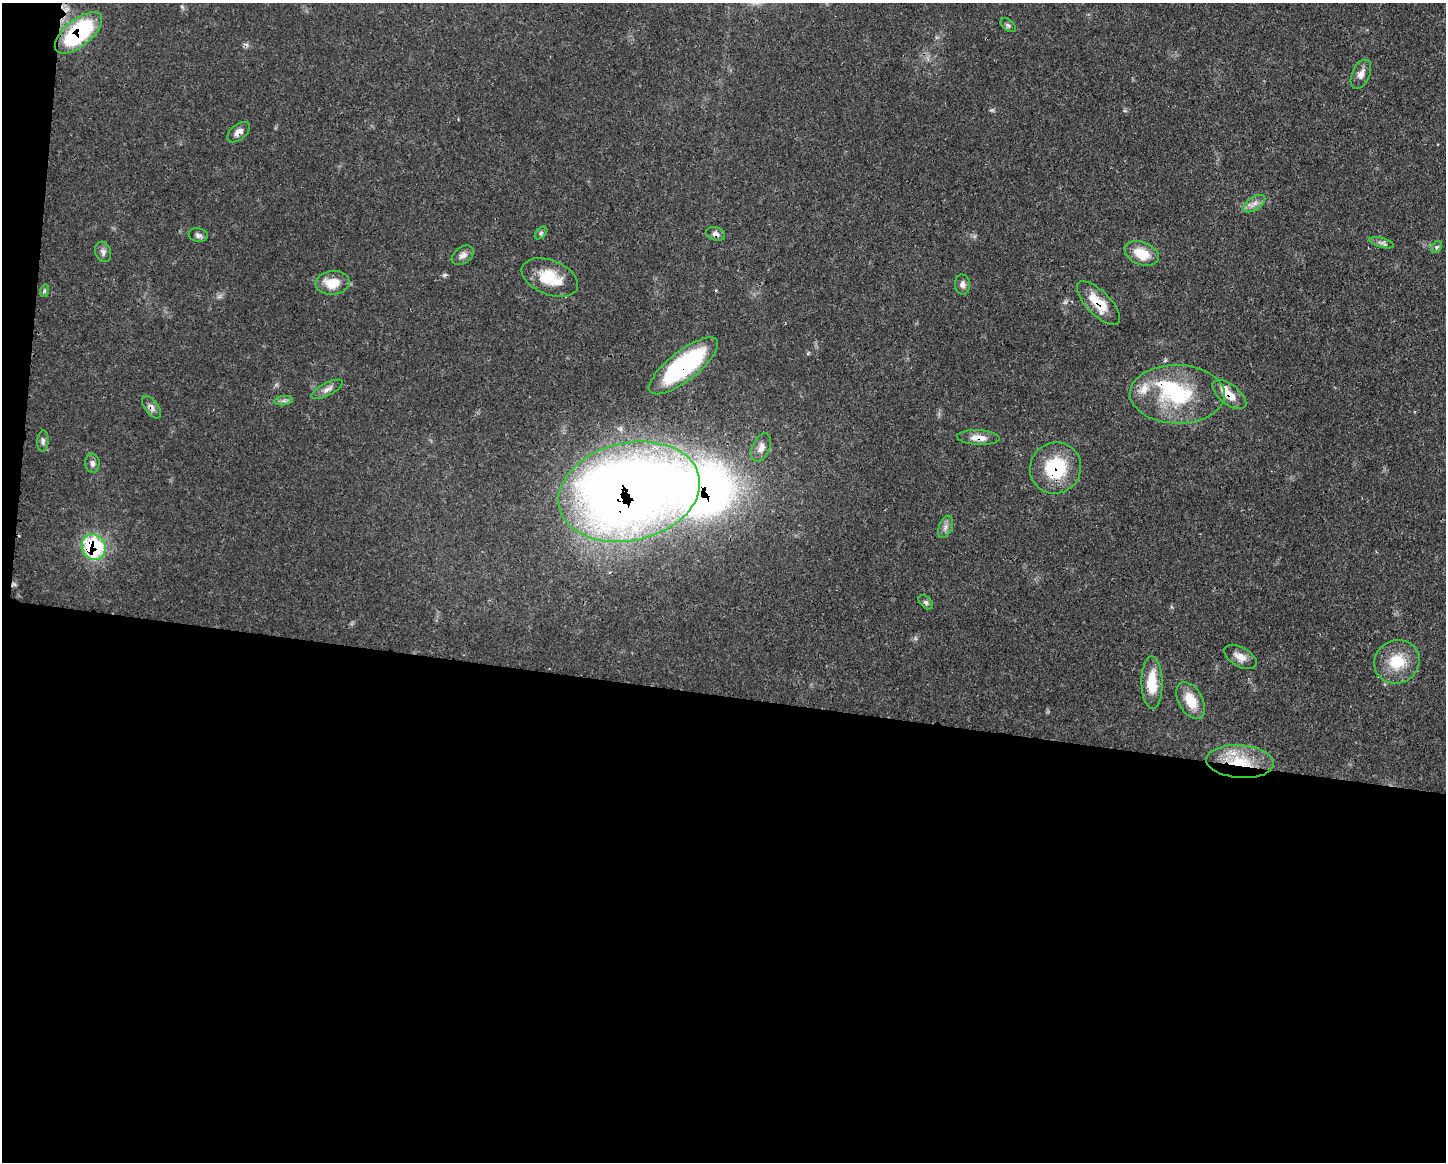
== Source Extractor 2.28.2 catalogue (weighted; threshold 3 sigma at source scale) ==
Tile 10 of 3 x 4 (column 1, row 4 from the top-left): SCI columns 118-1561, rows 1-1160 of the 4678 x 4645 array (HDU 1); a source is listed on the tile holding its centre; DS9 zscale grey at full resolution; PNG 1448 x 1164 px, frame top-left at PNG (2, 3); each listed source drawn as its Kron ellipse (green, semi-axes under 4 px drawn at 4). Shown black and unused: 41% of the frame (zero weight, under 3 of 4 exposures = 1% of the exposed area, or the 3 px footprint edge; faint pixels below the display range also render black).
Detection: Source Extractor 2.28.2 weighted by HDU 2 'WHT'; one run over the whole footprint, this tile lists its part. Background 0.0581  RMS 0.0033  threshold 0.015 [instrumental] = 3 sigma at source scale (4.5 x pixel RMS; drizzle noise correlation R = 1.50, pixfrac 1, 0.05/0.05 arcsec/px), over >= 5 px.
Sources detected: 43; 2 inside a brighter object's white glare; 1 cosmic-ray / hot-pixel residue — neither listed nor drawn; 2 inside a brighter listed object's ellipse — not listed separately; the other 38 listed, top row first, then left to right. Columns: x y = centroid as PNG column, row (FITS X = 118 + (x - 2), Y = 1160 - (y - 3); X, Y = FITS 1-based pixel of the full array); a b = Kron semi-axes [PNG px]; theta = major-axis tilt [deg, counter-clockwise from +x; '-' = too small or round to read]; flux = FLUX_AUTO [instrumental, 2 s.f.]
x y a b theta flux
1008 25 9 5 -38 0.83
78 33 28 13 39 36
1361 74 15 9 66 2.3
238 132 13 7 40 2.1
1254 204 12 6 34 1.9
541 233 7 4 45 0.65
716 234 9 6 -18 1.5
198 235 10 6 -11 1.1
1382 243 13 5 -15 1.2
1437 247 7 4 60 0.58
103 252 10 8 -72 1.4
1142 253 18 11 -22 7.5
463 255 12 8 35 1.7
550 278 30 17 -22 12
332 283 17 11 4 7.1
962 284 10 7 -86 1.3
44 291 6 4 73 0.52
1098 303 28 12 -45 8.6
684 366 42 15 38 36
327 389 17 6 26 1.9
1177 394 47 29 -1 30
1229 395 20 10 -38 5.1
284 401 9 4 8 1
151 407 13 6 -52 1.6
978 438 21 7 -3 3.5
43 441 10 5 86 1.1
761 448 15 8 67 2.6
92 463 9 7 -85 1.3
1055 468 26 25 - 20
629 492 72 49 13 460
946 527 12 6 70 1.6
94 547 13 12 - 36
926 602 8 5 -45 0.84
1240 657 18 9 -29 3
1397 662 23 21 29 11
1152 683 26 10 -89 9.6
1191 701 20 12 -61 7.3
1240 762 34 16 -4 15
Overlapping masked pixels (flux is a lower limit): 13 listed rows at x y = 78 33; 238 132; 716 234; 1098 303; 684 366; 1177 394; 1229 395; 151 407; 978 438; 1055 468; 629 492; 94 547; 1240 762